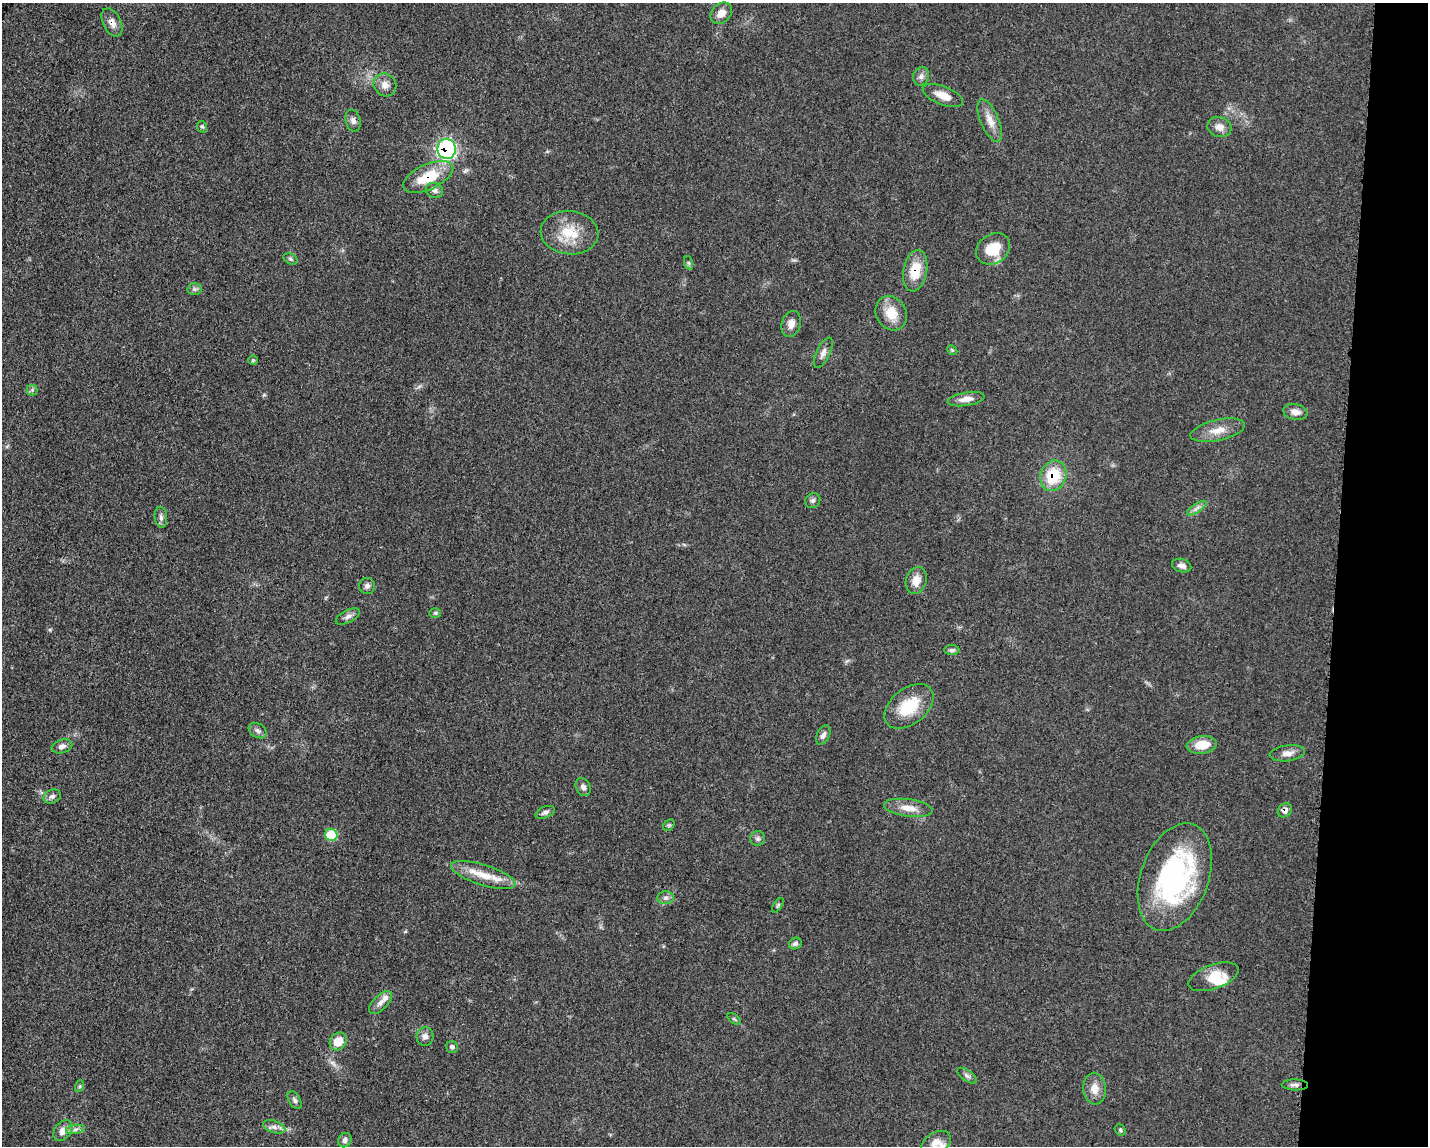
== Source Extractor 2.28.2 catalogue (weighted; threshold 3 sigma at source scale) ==
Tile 6 of 3 x 4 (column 3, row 2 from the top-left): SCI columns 3085-4510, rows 2305-3448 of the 4682 x 4609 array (HDU 1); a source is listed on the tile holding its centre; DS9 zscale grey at full resolution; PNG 1430 x 1148 px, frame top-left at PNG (2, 3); each listed source drawn as its Kron ellipse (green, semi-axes under 4 px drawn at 4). Shown black and unused: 6% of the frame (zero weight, under 3 of 5 exposures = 4% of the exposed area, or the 3 px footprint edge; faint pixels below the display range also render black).
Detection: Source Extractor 2.28.2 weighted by HDU 2 'WHT'; one run over the whole footprint, this tile lists its part. Background 0.0609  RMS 0.0061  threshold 0.0274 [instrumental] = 3 sigma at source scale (4.5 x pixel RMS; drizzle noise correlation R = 1.50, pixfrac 1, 0.05/0.05 arcsec/px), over >= 5 px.
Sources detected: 76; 1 inside a brighter object's white glare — neither listed nor drawn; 2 inside a brighter listed object's ellipse — not listed separately; the other 73 listed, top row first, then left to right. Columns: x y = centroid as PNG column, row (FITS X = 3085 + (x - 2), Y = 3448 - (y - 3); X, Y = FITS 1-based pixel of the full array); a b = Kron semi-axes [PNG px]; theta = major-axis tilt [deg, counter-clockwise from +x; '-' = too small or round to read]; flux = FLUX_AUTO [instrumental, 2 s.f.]
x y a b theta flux
721 13 12 9 45 5.3
112 23 15 9 -63 4.5
921 76 9 8 - 2.6
385 85 12 11 - 4.6
943 95 21 9 -22 7.6
353 120 11 7 -76 2.5
990 121 23 9 -67 6.8
202 127 6 5 - 1
1219 127 12 10 -18 4.6
447 149 10 9 - 110
428 177 27 12 24 21
434 190 9 7 -23 2
570 233 29 21 -5 19
993 249 18 14 34 16
291 259 8 5 -27 1.3
689 263 7 4 -71 1.1
915 271 21 12 79 15
194 289 7 6 - 1.5
891 313 18 15 -60 11
791 324 13 9 73 4.2
952 350 5 4 - 0.86
823 353 16 7 64 3.3
253 360 5 5 - 0.82
32 390 5 5 - 1.2
966 399 19 6 9 5.2
1295 412 12 8 -12 4.1
1218 430 28 10 13 8.9
1053 476 15 12 69 23
813 500 8 7 - 1.6
1197 508 11 4 34 2.3
161 517 10 6 -84 2.1
1182 566 10 6 -17 2.7
916 580 14 10 73 6.2
367 586 8 8 - 2.3
435 613 6 5 - 0.99
348 616 13 6 27 2.5
952 650 7 5 1 1.4
909 706 28 17 39 22
258 731 10 7 -33 2.1
823 735 10 6 63 2.4
1202 745 15 9 8 11
62 746 10 6 17 2.6
1287 753 18 8 7 4.5
583 787 9 7 -62 2.6
52 796 9 6 22 2.3
908 808 24 8 -7 7.7
1285 810 7 6 - 3.1
545 812 10 5 21 2.1
669 825 6 5 - 0.97
331 835 6 6 - 26
758 839 7 7 - 1.7
483 875 34 10 -17 13
1175 877 56 34 70 110
666 898 8 6 3 2.1
778 905 8 4 55 0.89
795 943 6 5 - 1.8
1213 977 26 12 20 12
380 1003 15 7 45 3.7
734 1019 7 4 -37 0.95
425 1036 9 8 - 3
338 1041 9 8 - 9.6
452 1047 6 6 - 1.8
967 1076 11 5 -34 1.9
1295 1085 13 5 -1 2.3
80 1086 6 4 72 0.88
1095 1089 16 11 -85 6.6
295 1100 10 5 -58 1.7
274 1127 11 6 -18 2.9
75 1129 9 4 9 2
1120 1130 6 5 - 0.92
63 1131 11 8 53 5
345 1140 7 6 - 2
936 1143 16 10 28 5.8
Overlapping masked pixels (flux is a lower limit): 6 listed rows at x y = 112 23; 447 149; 428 177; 915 271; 1053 476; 1285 810